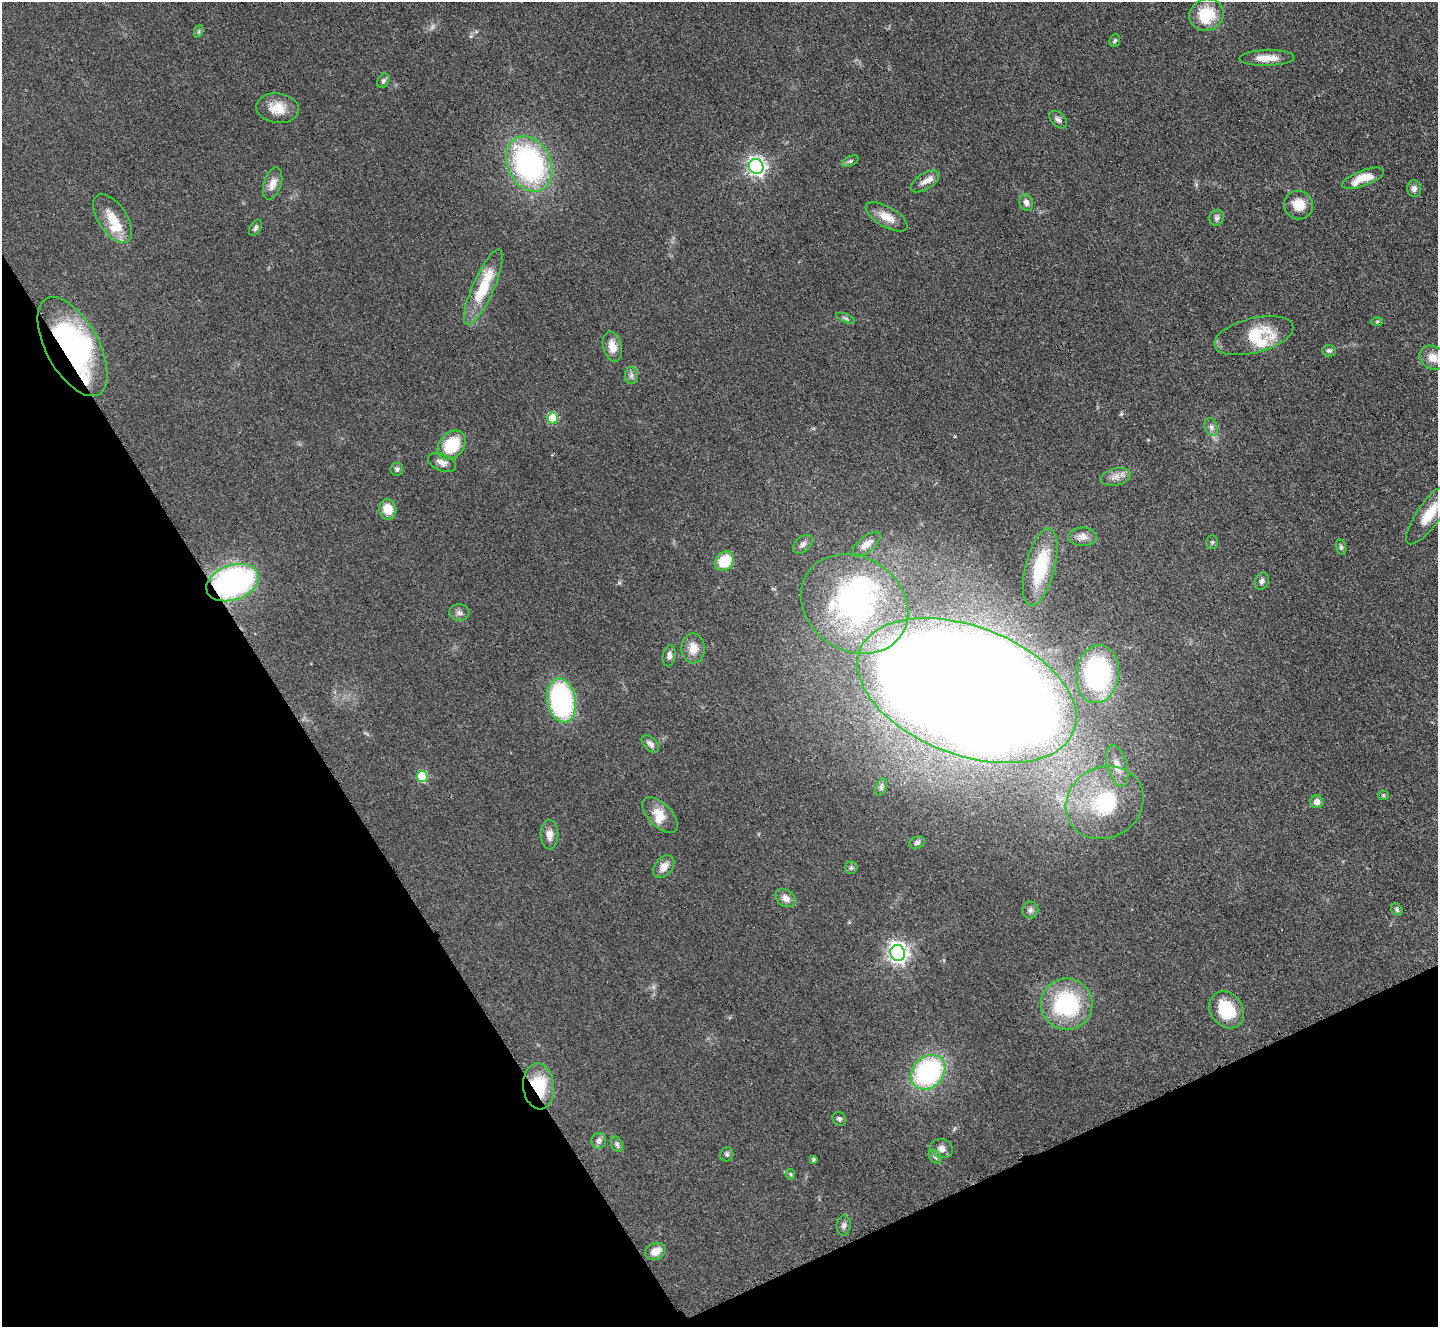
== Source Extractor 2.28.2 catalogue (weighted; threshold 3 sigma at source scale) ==
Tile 14 of 4 x 4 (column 2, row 4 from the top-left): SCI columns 1453-2888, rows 304-1628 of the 5779 x 5770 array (HDU 1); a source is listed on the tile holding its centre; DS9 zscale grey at full resolution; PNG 1440 x 1329 px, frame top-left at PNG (2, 2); each listed source drawn as its Kron ellipse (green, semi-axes under 4 px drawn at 4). Shown black and unused: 27% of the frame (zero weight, under 3 of 4 exposures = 2% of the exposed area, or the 3 px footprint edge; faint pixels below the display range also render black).
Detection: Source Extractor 2.28.2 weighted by HDU 2 'WHT'; one run over the whole footprint, this tile lists its part. Background 0.0466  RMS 0.0057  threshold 0.0255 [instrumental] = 3 sigma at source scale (4.5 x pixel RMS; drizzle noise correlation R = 1.50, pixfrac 1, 0.05/0.05 arcsec/px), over >= 5 px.
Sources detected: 89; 1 inside a brighter object's white glare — neither listed nor drawn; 5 inside a brighter listed object's ellipse — not listed separately; the other 83 listed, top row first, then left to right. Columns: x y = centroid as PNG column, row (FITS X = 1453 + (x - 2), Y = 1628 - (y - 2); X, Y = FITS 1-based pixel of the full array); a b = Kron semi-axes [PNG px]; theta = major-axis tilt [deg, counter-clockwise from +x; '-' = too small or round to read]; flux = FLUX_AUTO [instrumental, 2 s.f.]
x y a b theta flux
1206 15 17 16 - 21
199 31 7 4 72 0.85
1115 41 7 5 66 1
1267 58 28 7 1 7.6
383 81 7 5 58 1.3
277 108 21 15 -8 10
1058 120 10 6 -44 2
850 161 9 5 25 1.2
529 164 29 21 -64 110
756 166 8 7 - 230
1363 178 22 7 21 12
925 181 16 8 32 4.1
273 184 17 8 73 5.2
1414 189 8 7 - 2.3
1026 203 8 6 -67 2.7
1298 205 15 14 - 10
887 217 23 10 -29 7.7
112 218 28 14 -57 12
1217 218 8 7 - 1.8
255 228 9 5 62 1.4
483 287 41 10 66 25
846 318 10 4 -23 1.1
1377 321 6 4 3 0.69
1254 336 40 17 14 24
612 346 15 9 -76 6.8
73 347 54 26 -61 140
1329 351 7 5 -1 1.3
1433 358 14 11 -32 6.5
631 375 8 6 89 1.9
553 418 5 5 - 26
1211 427 9 6 -71 2.1
452 445 16 12 50 25
442 462 15 8 -23 3.6
397 469 6 6 - 1.7
1116 477 15 8 13 4.2
388 509 10 8 -80 9
1429 514 36 11 55 15
1082 537 14 9 -2 4.1
1212 542 7 6 - 0.95
803 544 11 7 42 2.5
866 544 17 8 40 5.2
1341 547 8 5 -75 1.2
724 561 10 8 44 18
1040 567 40 14 76 27
1262 581 9 7 68 1.9
232 583 27 17 20 150
855 604 56 47 -33 130
459 613 10 8 -3 2.3
693 648 15 11 -88 7.2
669 656 11 6 79 2.4
1097 674 29 21 82 73
967 691 114 64 -21 2500
561 700 22 14 -81 87
650 744 10 6 -44 2.6
1117 766 22 10 -74 6.8
422 776 6 5 - 30
881 787 9 5 69 1.3
1383 795 5 5 - 0.75
1317 802 6 6 - 3.8
1105 803 40 35 31 58
660 815 22 11 -45 9.7
549 835 14 9 -89 4.4
917 843 8 6 25 1.6
664 867 13 8 50 5.1
851 868 6 6 - 1.2
785 898 11 8 -37 4.1
1030 910 8 8 - 2.1
1397 910 6 5 - 1
898 953 8 7 - 300
1067 1004 26 25 - 53
1227 1010 20 16 -53 25
928 1072 19 15 45 84
539 1086 23 15 -84 28
839 1119 7 6 - 1.6
599 1141 8 7 - 2.6
617 1144 8 5 -68 1.7
942 1149 11 9 -18 3.7
727 1154 7 6 - 1.2
935 1157 8 5 -54 1.4
813 1160 3 3 - 0.74
790 1174 5 5 - 0.83
844 1226 10 7 83 1.9
656 1251 10 8 23 5.5
Overlapping masked pixels (flux is a lower limit): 3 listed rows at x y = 73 347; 232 583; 539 1086
Isophote crosses this tile's border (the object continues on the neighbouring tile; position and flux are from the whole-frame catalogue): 1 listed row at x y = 1429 514